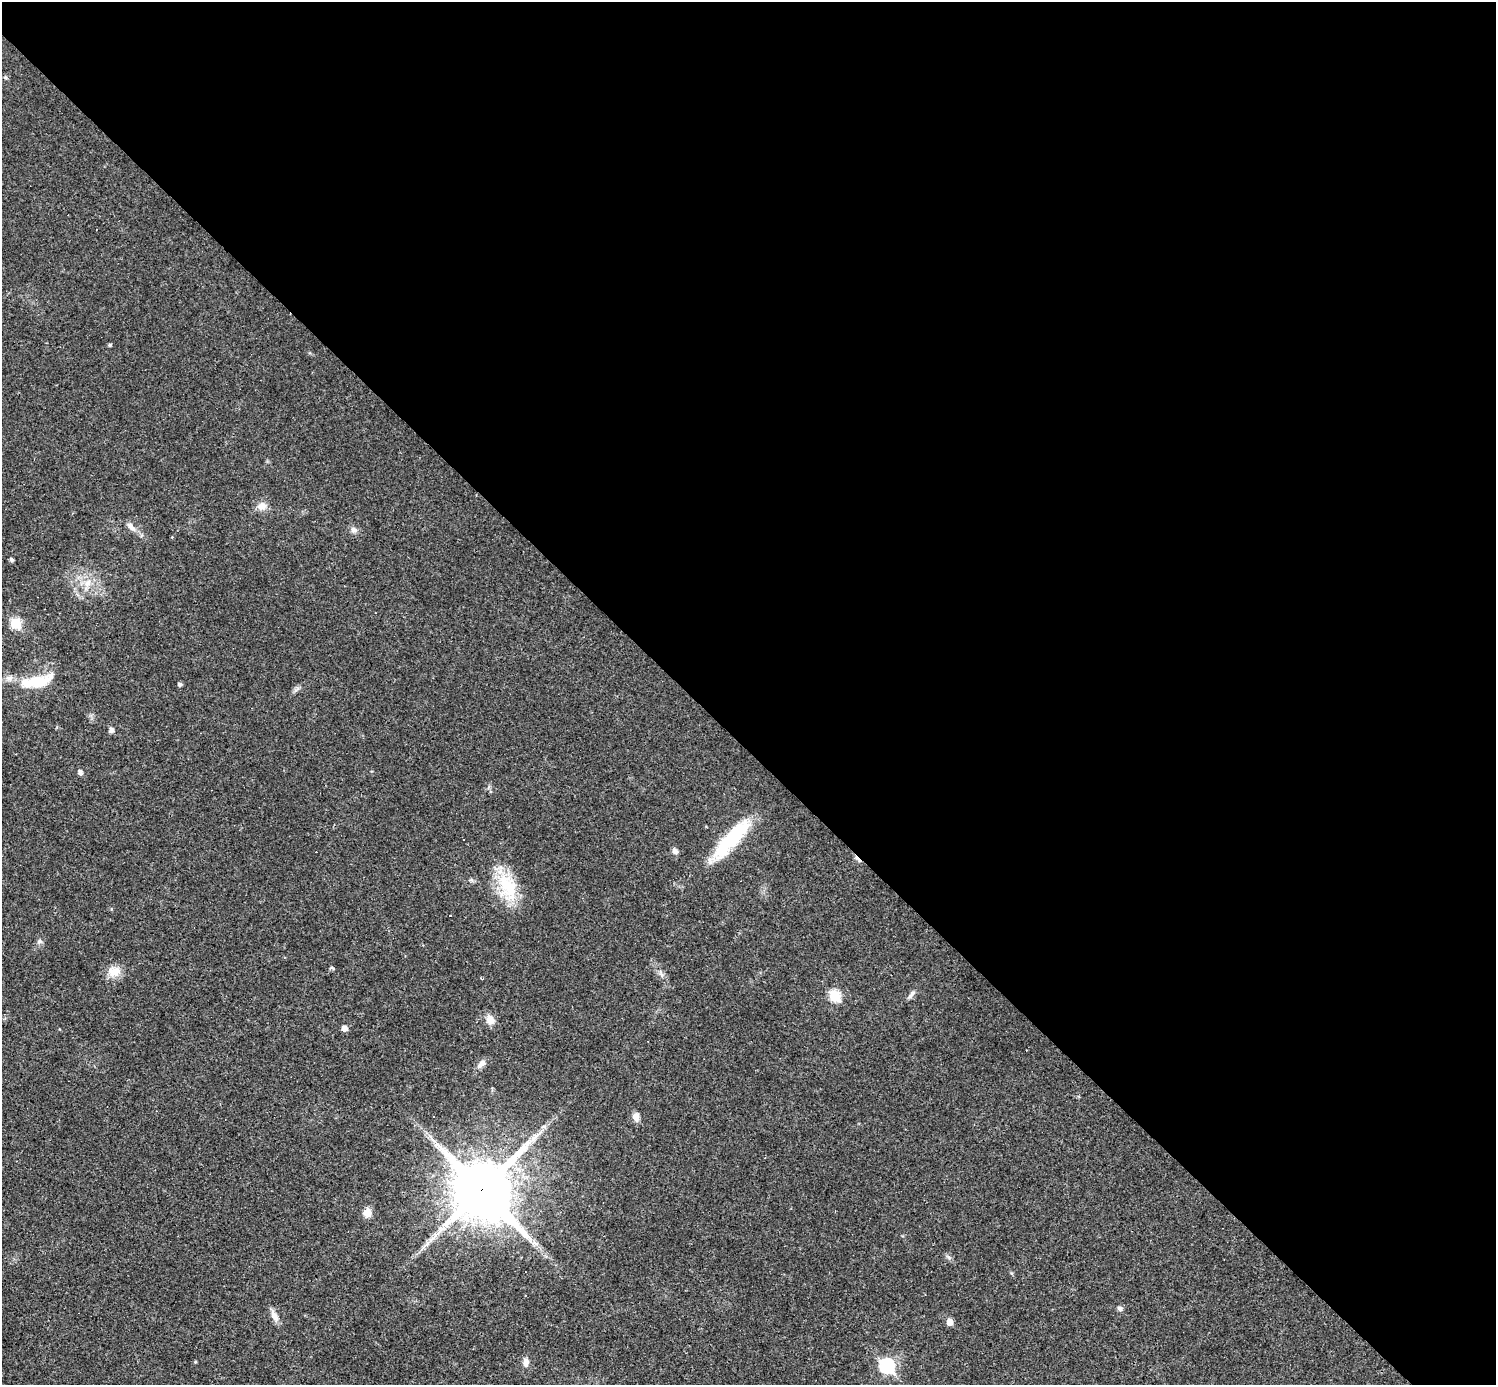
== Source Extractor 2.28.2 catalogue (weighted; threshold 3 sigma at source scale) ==
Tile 8 of 4 x 4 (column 4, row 2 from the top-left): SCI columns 4484-5977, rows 3060-4442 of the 5977 x 5977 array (HDU 1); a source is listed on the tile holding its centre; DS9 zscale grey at full resolution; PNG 1498 x 1387 px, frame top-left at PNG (2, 2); no overlay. Shown black and unused: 54% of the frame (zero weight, under 3 of 4 exposures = <1% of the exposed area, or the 3 px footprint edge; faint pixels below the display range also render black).
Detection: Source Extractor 2.28.2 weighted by HDU 2 'WHT'; one run over the whole footprint, this tile lists its part. Background 0.0189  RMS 0.0037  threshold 0.0165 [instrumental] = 3 sigma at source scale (4.5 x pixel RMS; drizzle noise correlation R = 1.50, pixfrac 1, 0.05/0.05 arcsec/px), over >= 5 px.
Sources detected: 43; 4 cosmic-ray / hot-pixel residue — not listed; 1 inside a brighter listed object's ellipse — not listed separately; the other 38 listed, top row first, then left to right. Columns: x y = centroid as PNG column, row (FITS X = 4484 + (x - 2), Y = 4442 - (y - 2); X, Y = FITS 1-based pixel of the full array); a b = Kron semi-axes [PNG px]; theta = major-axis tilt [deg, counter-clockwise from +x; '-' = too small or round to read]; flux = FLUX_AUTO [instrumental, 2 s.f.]
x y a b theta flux
5 77 5 4 - 0.56
110 345 4 4 - 0.59
262 506 12 11 - 3.2
131 527 15 7 -50 2.3
354 530 9 8 - 1.7
11 559 5 4 - 0.83
87 583 12 9 56 3.5
15 623 6 6 - 20
37 681 39 12 12 16
180 684 4 4 - 0.9
296 689 14 3 45 0.99
111 730 5 5 - 1.7
80 772 5 5 - 1.4
464 839 3 2 - 0.42
730 840 67 16 48 25
675 851 8 6 -51 1.3
507 887 42 23 -72 18
39 941 7 6 - 1
332 968 7 3 -1 0.49
114 971 18 14 2 4.9
661 974 13 5 -70 1.5
481 978 5 2 - 0.35
911 994 14 5 51 1.4
834 996 6 6 - 23
490 1020 12 10 -67 3.4
344 1028 5 5 - 2.5
481 1064 15 7 43 2.2
636 1117 10 7 -84 2.5
544 1127 7 4 -19 0.67
482 1189 21 19 -48 2500
367 1212 10 8 -84 3.4
949 1257 7 6 - 0.95
525 1295 2 2 - 0.3
1120 1308 7 6 - 1.1
274 1316 17 7 -66 2.7
950 1322 6 5 - 3.9
526 1362 11 7 -89 2
887 1366 8 7 - 53
Overlapping masked pixels (flux is a lower limit): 1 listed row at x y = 482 1189